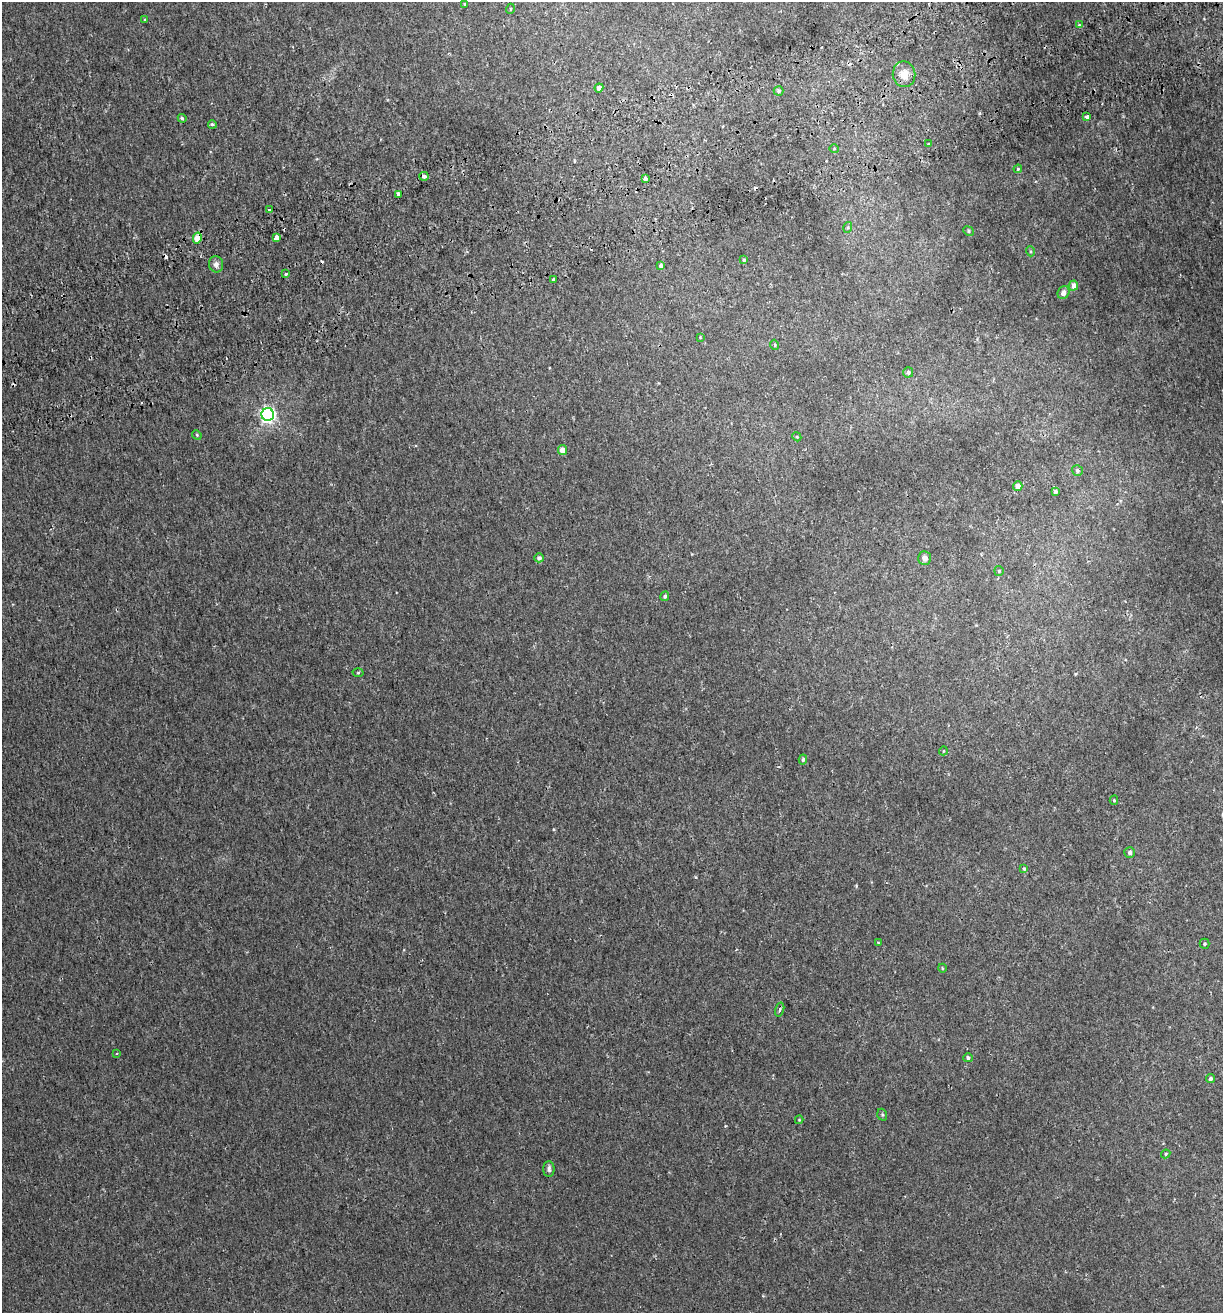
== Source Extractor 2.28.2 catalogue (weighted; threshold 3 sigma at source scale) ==
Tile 10 of 4 x 4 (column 2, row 3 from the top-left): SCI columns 1346-2566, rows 1367-2677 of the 5082 x 5355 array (HDU 1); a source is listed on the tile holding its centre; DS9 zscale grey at full resolution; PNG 1225 x 1315 px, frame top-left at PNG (2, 2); each listed source drawn as its Kron ellipse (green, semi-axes under 4 px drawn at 4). Shown black and unused: <1% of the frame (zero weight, under 2 of 3 exposures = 3% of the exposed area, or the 3 px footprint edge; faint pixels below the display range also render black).
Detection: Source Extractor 2.28.2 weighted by HDU 2 'WHT'; one run over the whole footprint, this tile lists its part. Background 0.00256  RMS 0.0025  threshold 0.0111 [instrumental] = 3 sigma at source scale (4.5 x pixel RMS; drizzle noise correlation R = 1.50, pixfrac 1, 0.0396/0.0396 arcsec/px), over >= 5 px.
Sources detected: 65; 5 cosmic-ray / hot-pixel residue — neither listed nor drawn; the other 60 listed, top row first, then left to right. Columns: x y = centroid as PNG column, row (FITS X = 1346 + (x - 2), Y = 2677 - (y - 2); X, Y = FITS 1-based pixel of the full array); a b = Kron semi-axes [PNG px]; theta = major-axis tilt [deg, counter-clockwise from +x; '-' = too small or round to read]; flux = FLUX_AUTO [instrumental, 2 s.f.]
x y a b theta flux
465 4 4 3 - 0.3
510 9 5 3 - 0.2
145 20 3 3 - 0.23
1079 25 4 3 - 0.21
904 74 13 11 -80 2.6
599 88 4 4 - 1.2
779 91 5 4 - 0.42
1087 117 4 3 - 1.5
182 118 4 4 - 0.48
212 124 4 4 - 0.42
928 144 3 2 - 0.3
834 148 5 3 - 0.2
1018 169 4 3 - 0.24
424 176 5 4 - 0.69
646 178 4 3 - 2.6
398 194 4 3 - 2.8
270 209 4 3 - 3.3
848 227 5 3 - 0.29
968 231 5 4 - 0.34
197 238 5 4 - 3.7
276 238 4 3 - 10
1030 251 5 3 - 0.26
744 260 3 3 - 0.37
216 264 8 7 - 0.99
661 266 4 4 - 0.91
285 274 3 3 - 1.4
553 280 3 3 - 1.3
1073 285 5 4 - 1.5
1063 293 6 5 - 1.3
700 337 4 3 - 0.18
775 345 5 3 - 0.24
908 372 5 5 - 0.63
268 415 6 6 - 69
197 435 5 4 - 0.27
797 437 4 3 - 0.21
562 450 5 4 - 2.1
1077 470 6 5 - 0.46
1018 486 5 4 - 1.9
1055 492 4 3 - 0.81
539 558 5 4 - 0.76
924 558 7 6 - 1.1
999 571 5 5 - 0.35
665 596 5 4 - 0.49
358 673 5 3 - 0.22
943 751 4 3 - 0.16
803 759 5 4 - 0.34
1114 800 4 4 - 0.31
1130 853 5 5 - 0.62
1024 869 4 3 - 0.49
878 943 4 3 - 0.17
1205 944 5 5 - 0.31
942 968 4 3 - 0.19
780 1010 7 4 74 0.56
117 1053 3 3 - 0.29
968 1058 4 4 - 0.48
1211 1079 4 3 - 0.44
882 1115 6 4 -70 0.35
799 1120 4 4 - 0.22
1166 1154 5 4 - 0.3
549 1169 8 5 -90 0.63
Overlapping masked pixels (flux is a lower limit): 1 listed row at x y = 197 238